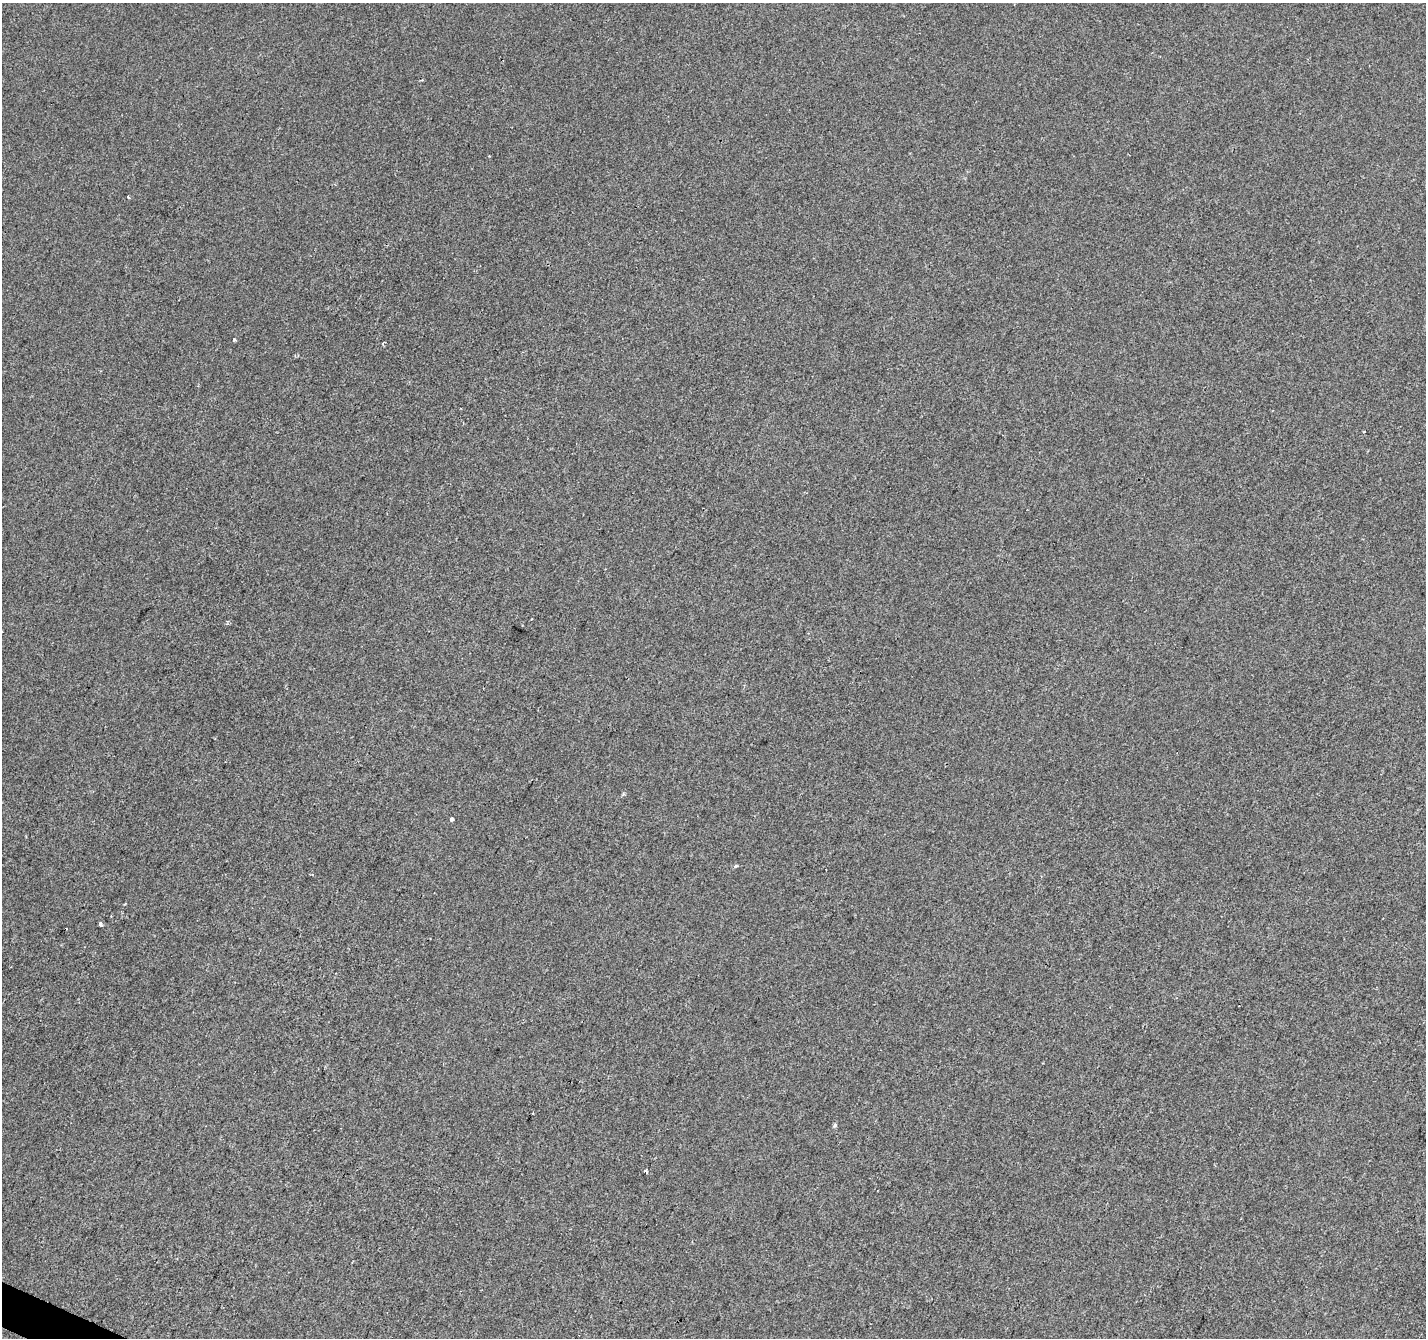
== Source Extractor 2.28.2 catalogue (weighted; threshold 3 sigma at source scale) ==
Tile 7 of 4 x 4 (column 3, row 2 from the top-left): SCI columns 2851-4274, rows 2875-4210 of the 5706 x 5814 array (HDU 1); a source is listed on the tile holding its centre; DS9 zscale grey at full resolution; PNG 1428 x 1340 px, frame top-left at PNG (2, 3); no overlay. Shown black and unused: <1% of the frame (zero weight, under 2 of 3 exposures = <1% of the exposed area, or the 3 px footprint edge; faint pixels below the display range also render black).
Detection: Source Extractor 2.28.2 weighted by HDU 2 'WHT'; one run over the whole footprint, this tile lists its part. Background -6.33e-04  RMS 0.0042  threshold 0.019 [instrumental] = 3 sigma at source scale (4.5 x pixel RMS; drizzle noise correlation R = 1.50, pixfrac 1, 0.0396/0.0396 arcsec/px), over >= 5 px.
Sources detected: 9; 1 cosmic-ray / hot-pixel residue — not listed; the other 8 listed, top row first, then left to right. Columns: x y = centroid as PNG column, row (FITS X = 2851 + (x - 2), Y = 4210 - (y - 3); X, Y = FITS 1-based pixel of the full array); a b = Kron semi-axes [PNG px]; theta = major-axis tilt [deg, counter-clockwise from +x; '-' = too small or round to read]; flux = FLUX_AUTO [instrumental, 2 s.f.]
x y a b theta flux
128 197 3 3 - 2.1
234 339 3 3 - 1.2
384 343 6 3 45 0.41
451 819 4 3 - 2.9
111 916 2 2 - 0.24
100 924 3 3 - 2.5
835 1125 6 4 71 0.6
646 1171 4 3 - 1.2